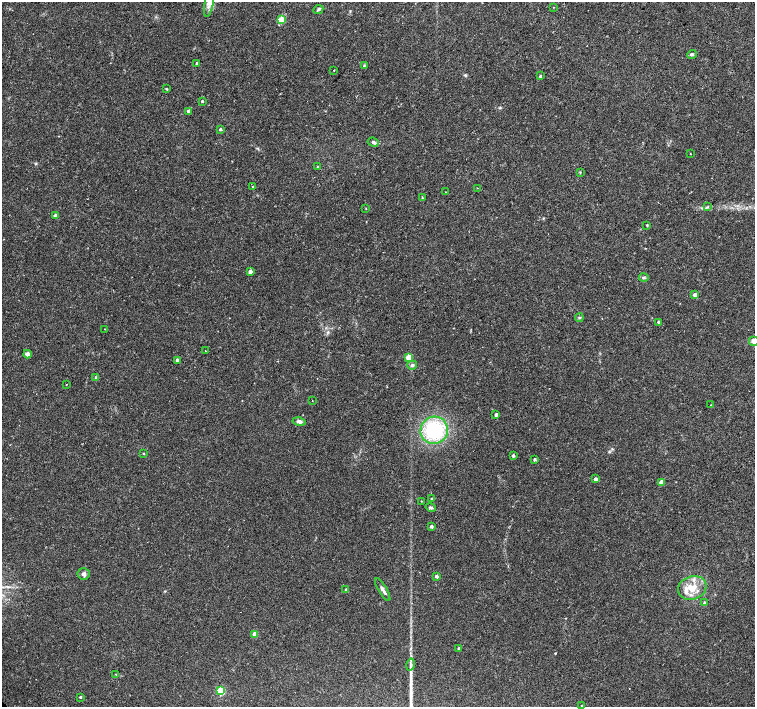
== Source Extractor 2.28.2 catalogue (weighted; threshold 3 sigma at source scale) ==
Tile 10 of 4 x 4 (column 2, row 3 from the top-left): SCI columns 1506-3010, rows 1573-2981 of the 6026 x 6026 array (HDU 1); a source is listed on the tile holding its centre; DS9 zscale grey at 2 x 2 block average (1 PNG px = mean of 2 x 2 image px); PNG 757 x 709 px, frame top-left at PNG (2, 2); each listed source drawn as its Kron ellipse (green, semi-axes under 4 px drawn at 4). Shown black and unused: <1% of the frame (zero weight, under 2 of 3 exposures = <1% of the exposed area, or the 3 px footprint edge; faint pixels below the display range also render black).
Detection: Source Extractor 2.28.2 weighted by HDU 2 'WHT'; one run over the whole footprint, this tile lists its part. Background 0.0334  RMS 0.0036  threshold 0.0161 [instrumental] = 3 sigma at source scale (4.5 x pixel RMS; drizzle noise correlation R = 1.50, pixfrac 1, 0.0396/0.0396 arcsec/px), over >= 5 px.
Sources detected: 68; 2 inside a brighter listed object's ellipse — not listed separately; the other 66 listed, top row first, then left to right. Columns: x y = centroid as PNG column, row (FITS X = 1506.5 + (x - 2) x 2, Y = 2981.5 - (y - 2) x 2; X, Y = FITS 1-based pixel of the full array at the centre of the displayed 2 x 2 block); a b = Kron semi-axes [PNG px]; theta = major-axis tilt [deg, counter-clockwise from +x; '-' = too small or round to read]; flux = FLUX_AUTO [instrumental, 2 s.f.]
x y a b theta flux
209 2 15 3 80 4.2
554 7 2 2 - 0.56
318 9 5 3 - 1.2
281 20 3 3 - 26
692 54 5 4 - 1.3
197 64 3 3 - 2.9
364 66 4 3 - 0.95
334 70 2 2 - 0.52
540 76 2 2 - 1.4
166 89 3 3 - 0.63
202 101 3 2 - 1.1
188 111 3 2 - 2.5
220 129 3 3 - 1.4
373 142 5 4 - 2.1
690 154 2 2 - 0.63
318 167 3 3 - 1.1
580 172 3 2 - 0.55
253 186 2 2 - 1.7
477 188 2 2 - 0.6
445 192 2 2 - 0.44
422 198 3 2 - 0.56
708 207 3 2 - 0.84
366 208 3 2 - 0.37
55 215 3 3 - 2.2
647 225 3 3 - 0.7
250 271 3 3 - 2.5
644 278 5 4 - 1.5
695 295 3 3 - 5.8
579 318 4 3 - 1.1
658 322 3 3 - 0.76
105 329 3 2 - 0.35
754 341 5 5 - 3.9
205 351 2 2 - 0.4
27 354 4 4 - 4.5
408 357 3 3 - 20
177 360 3 2 - 3.6
412 365 5 4 - 1.9
96 377 4 3 - 1
66 384 2 2 - 1
312 401 2 2 - 0.43
711 405 2 2 - 0.42
496 414 3 2 - 2.5
299 421 6 4 -12 2.6
434 430 14 13 - 67
143 453 3 2 - 0.54
513 456 3 2 - 1.8
534 459 3 3 - 1.7
596 479 3 3 - 2.7
661 482 3 3 - 8.8
432 498 4 3 - 0.85
421 501 2 2 - 0.5
431 508 5 3 - 1.6
431 526 3 3 - 2.2
84 574 6 5 - 2.6
436 576 2 2 - 2.7
692 588 14 11 18 14
346 589 3 2 - 0.86
383 590 13 3 -59 2.8
704 602 3 3 - 0.79
255 634 3 3 - 13
459 648 3 2 - 0.98
411 665 6 3 79 1.8
116 674 2 2 - 0.47
220 691 3 3 - 51
80 697 2 2 - 1.3
582 706 2 2 - 0.97
Isophote crosses this tile's border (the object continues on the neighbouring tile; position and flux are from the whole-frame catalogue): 3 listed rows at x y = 209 2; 754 341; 582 706
Diffuse or blended objects may show on this block-average render without a row.